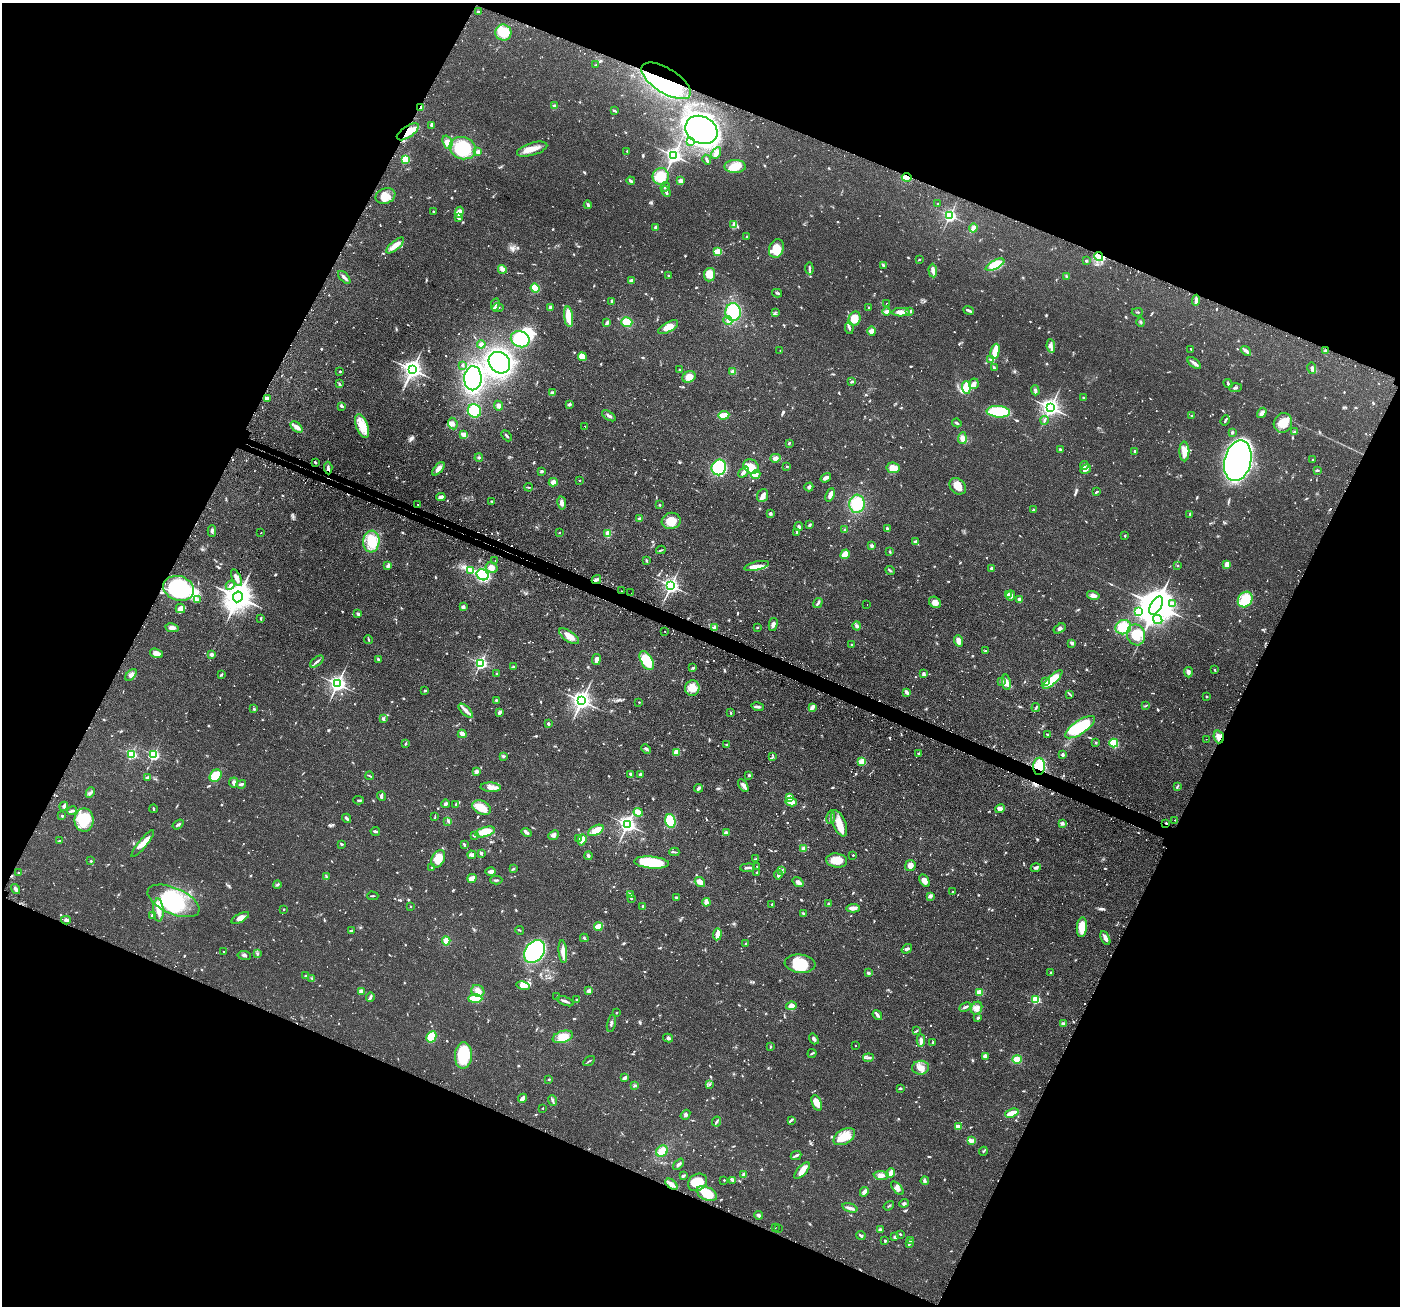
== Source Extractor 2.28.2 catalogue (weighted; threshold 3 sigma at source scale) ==
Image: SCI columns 43-5634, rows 172-5385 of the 5676 x 5691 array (HDU 1 of 3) = the unmasked area's bounding box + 8 px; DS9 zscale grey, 4 x 4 block average (1 PNG px = mean of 4 x 4 image px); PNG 1402 x 1308 px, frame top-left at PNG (2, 3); each listed source drawn as its Kron ellipse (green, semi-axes under 4 px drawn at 4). Shown black and unused: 44% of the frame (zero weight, under 2 of 3 exposures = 4% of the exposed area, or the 3 px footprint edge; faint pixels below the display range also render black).
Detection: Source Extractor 2.28.2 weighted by HDU 2 'WHT'. Background 0.0608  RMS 0.0049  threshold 0.0219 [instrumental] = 3 sigma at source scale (4.5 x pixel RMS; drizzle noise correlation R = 1.50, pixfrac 1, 0.05/0.05 arcsec/px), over >= 5 px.
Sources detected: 1274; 8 too faint to see at this stretch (4 x 4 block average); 7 inside a brighter object's white glare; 59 cosmic-ray / hot-pixel residue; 1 long thin detection or spike segment (spike, bleed or trail) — neither listed nor drawn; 19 coinciding with a brighter row at this scale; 39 inside a brighter listed object's ellipse — not listed separately; of the other 1141, all 500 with FLUX_AUTO >= 2.42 (the completeness limit of this list) listed and drawn (641 fainter detections not listed), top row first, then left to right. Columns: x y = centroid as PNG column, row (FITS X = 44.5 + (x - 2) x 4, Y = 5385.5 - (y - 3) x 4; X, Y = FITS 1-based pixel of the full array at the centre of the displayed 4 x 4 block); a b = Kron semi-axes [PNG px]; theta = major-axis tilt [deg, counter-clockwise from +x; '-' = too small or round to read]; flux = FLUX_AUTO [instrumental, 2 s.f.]
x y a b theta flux
478 12 3 2 - 4
503 33 8 8 - 60
596 65 2 2 - 2.8
666 81 28 12 -32 440
554 106 2 2 - 37
421 108 3 2 - 5.4
614 111 4 2 - 5.5
432 125 4 3 - 6.7
701 130 17 13 -30 920
408 132 12 5 34 43
447 142 7 4 -69 20
690 142 4 2 - 3.3
463 148 13 11 -17 160
532 149 16 6 17 33
627 151 2 2 - 3.1
478 152 3 2 - 11
716 153 6 3 59 24
673 155 3 2 - 1200
406 159 2 2 - 210
707 160 5 2 - 5.4
735 166 10 6 1 40
661 176 8 8 - 68
907 177 5 3 - 34
631 181 4 2 - 9.4
680 181 2 2 - 48
665 187 5 2 - 2.9
666 192 5 2 - 7.5
385 196 10 7 21 38
938 204 2 2 - 6.8
588 205 4 3 - 4.5
433 211 2 2 - 5.6
459 212 5 4 - 27
950 216 2 2 - 630
458 218 4 2 - 4.4
734 225 4 3 - 5.2
655 227 4 3 - 4.5
973 228 4 3 - 12
747 237 2 2 - 4.5
395 245 11 4 40 24
776 248 9 7 70 52
717 251 4 2 - 39
1099 256 5 3 - 12
919 259 3 2 - 2.9
1086 261 3 2 - 5
883 265 3 2 - 4.6
995 265 10 4 28 66
809 268 6 2 -84 4.2
502 269 4 3 - 9.4
933 271 7 3 -86 10
669 275 2 2 - 3.7
710 275 7 5 83 45
344 277 8 2 -46 11
1067 277 3 3 - 5.5
631 280 3 2 - 5.2
535 288 4 3 - 79
777 293 5 2 - 3.4
1196 300 5 2 - 13
612 301 3 2 - 5
886 303 2 2 - 4.1
495 304 6 3 78 7.5
498 308 5 3 - 6
550 308 3 2 - 13
869 308 2 2 - 5.6
968 310 5 2 - 10
887 311 4 3 - 9.7
910 311 4 3 - 4.5
733 312 9 7 89 110
775 312 4 2 - 3.4
901 312 8 4 2 24
1137 312 5 2 - 2.9
569 317 10 4 -83 49
855 319 7 6 - 46
728 320 4 3 - 6.8
607 322 3 2 - 8.6
627 322 5 4 - 50
1141 322 4 2 - 3.6
668 327 11 5 29 27
849 328 6 2 -82 5.5
872 331 4 4 - 16
520 339 9 7 -21 140
481 344 4 3 - 6.4
1051 346 7 2 -82 8.5
1191 349 4 2 - 2.5
780 350 2 2 - 2.8
995 351 8 2 77 110
1246 351 5 3 - 9.2
1326 351 3 2 - 3
582 357 4 3 - 27
991 360 3 2 - 5.6
499 363 11 9 -45 500
1194 363 8 2 -37 11
462 365 2 2 - 4.3
994 368 3 2 - 4.5
1312 368 6 3 -80 8.2
412 370 3 3 - 1800
680 370 3 2 - 3.6
340 371 2 2 - 7.9
733 372 4 4 - 7.3
689 377 7 5 24 29
473 378 12 8 88 420
852 381 3 2 - 3.4
1228 383 5 2 - 5.1
339 384 4 2 - 3.5
974 384 5 4 - 9.8
966 387 6 4 -86 59
1235 388 6 2 4 5.5
1035 390 5 3 - 6
552 393 2 2 - 22
267 398 3 2 - 4
1084 398 2 2 - 4.1
569 404 3 3 - 6.3
342 406 3 2 - 4.9
498 406 5 3 - 11
1050 408 3 3 - 1700
474 411 7 6 - 110
998 412 11 5 -5 180
1262 413 5 3 - 8.5
724 415 5 3 - 44
609 416 8 2 -32 6.8
1192 416 2 2 - 12
1045 420 4 2 - 3.7
1225 421 5 2 - 4.4
957 423 4 2 - 4
1283 423 10 9 - 39
453 424 6 4 -65 11
362 426 12 6 -69 56
585 426 2 2 - 4.5
297 427 7 4 -40 17
1232 432 3 3 - 4.9
1294 432 3 2 - 2.7
464 434 4 2 - 22
507 436 6 2 -48 5.4
962 438 6 3 86 13
789 443 3 2 - 3.3
1060 449 3 2 - 4.9
1135 451 2 2 - 10
1184 451 10 5 -88 29
479 457 4 3 - 4.4
775 458 5 3 - 14
1313 459 2 2 - 7.9
1238 461 20 13 76 1100
315 462 3 2 - 3
1084 465 5 2 - 8.3
719 467 8 7 - 180
751 467 8 6 -38 69
787 467 2 2 - 2.4
328 468 6 2 -85 7.5
893 468 6 5 - 29
438 469 8 3 50 16
1086 469 6 4 29 10
1317 470 3 2 - 4.8
542 471 3 3 - 4.2
744 472 6 3 47 14
756 474 5 4 - 10
826 478 5 3 - 11
580 480 2 2 - 4.5
553 482 4 3 - 15
958 486 9 7 -41 34
529 487 4 2 - 2.6
809 487 4 3 - 7.2
1096 492 3 2 - 3.3
830 495 7 3 66 11
763 496 7 5 69 15
441 497 5 3 - 12
492 501 3 2 - 3.1
562 503 6 4 -81 10
857 504 9 7 86 88
418 505 2 2 - 17
660 505 2 2 - 4.4
1033 510 3 2 - 3.5
770 513 3 3 - 6.4
1190 514 3 3 - 3.9
640 519 3 2 - 8.9
671 521 9 8 - 41
810 525 4 2 - 3.9
799 526 4 2 - 4.3
887 528 3 2 - 6.2
845 530 4 3 - 3.7
212 531 6 3 87 6.8
797 532 3 2 - 3.4
261 533 2 2 - 7.3
559 533 2 2 - 6.3
608 533 4 3 - 33
1125 535 2 2 - 3.3
371 541 11 8 84 61
915 542 2 2 - 34
872 546 2 2 - 28
661 550 5 2 - 2.8
890 552 3 2 - 3
845 554 5 4 - 37
495 561 2 2 - 2.8
646 561 3 2 - 3.1
1227 564 3 3 - 29
388 566 4 3 - 10
757 566 13 4 13 23
1178 566 2 2 - 6.6
492 568 6 5 - 22
991 568 2 2 - 6.2
471 570 3 3 - 14
890 570 5 2 - 3.4
483 575 6 5 - 270
236 578 9 4 -66 18
596 580 5 3 - 6.1
230 585 5 2 - 6.4
671 586 3 2 - 1100
179 588 16 12 -17 330
621 591 2 2 - 3.2
631 593 2 2 - 2.4
1008 594 2 2 - 31
1011 595 5 4 - 14
1093 595 6 3 -15 13
238 597 5 4 - 4900
197 600 3 2 - 3.6
1019 600 4 2 - 17
1245 600 8 6 53 68
935 602 6 5 - 18
818 603 5 2 - 6.2
1172 603 3 2 - 4.2
867 604 2 2 - 3.7
1156 606 10 5 61 12000
463 607 4 3 - 7.2
180 608 5 4 - 10
1138 612 4 4 - 29
358 614 3 3 - 5.8
261 618 2 2 - 3.6
1158 619 5 4 - 12
773 624 7 3 77 11
857 626 4 3 - 6.8
1123 627 8 7 - 58
172 628 7 4 -10 11
714 628 4 3 - 9.2
757 628 2 2 - 3.2
1059 628 6 3 33 8
665 632 2 2 - 4.7
1136 635 10 9 - 53
569 636 11 5 -34 22
368 640 4 2 - 3.3
958 641 6 3 -72 17
1072 643 4 3 - 7.2
852 645 3 2 - 3.7
985 651 2 2 - 4.2
156 653 7 4 -18 24
211 654 2 2 - 37
378 659 3 2 - 4.3
596 659 5 3 - 13
317 661 8 2 38 7.9
647 661 10 5 -60 110
480 663 2 2 - 670
513 667 3 2 - 2.6
693 668 3 2 - 3.7
1214 670 3 2 - 3.1
1188 672 5 3 - 7.7
497 673 3 2 - 3.1
924 674 3 2 - 6.2
131 675 7 4 48 11
221 675 3 2 - 4
1053 680 13 4 44 73
1002 681 3 2 - 3.6
1006 682 8 4 -82 14
1045 682 4 3 - 8.3
337 684 3 3 - 1200
692 688 8 7 - 34
425 691 3 2 - 3.4
906 692 3 2 - 12
1070 694 4 2 - 3.1
1207 696 2 2 - 3
496 700 3 2 - 2.5
581 701 3 3 - 1800
639 702 2 2 - 3.5
1146 706 4 2 - 2.4
758 707 6 2 -12 6.9
812 707 4 2 - 15
1036 708 4 2 - 4
254 709 3 2 - 4.2
466 711 9 3 -44 12
500 712 4 3 - 7.5
731 713 3 2 - 2.7
383 719 3 2 - 6.5
548 724 2 2 - 5.5
1080 727 17 7 34 160
462 734 4 3 - 17
1047 734 4 2 - 2.8
1219 737 6 5 - 17
1206 739 2 2 - 6.1
1096 743 3 2 - 2.5
1114 743 4 3 - 100
405 744 3 2 - 2.7
726 744 2 2 - 9.5
646 749 5 2 - 4.5
676 752 4 3 - 21
131 754 2 2 - 380
918 754 2 2 - 3.2
154 755 2 2 - 400
1063 755 3 2 - 6.9
503 756 4 3 - 4.5
773 757 3 2 - 2.8
862 762 2 2 - 130
1039 766 8 6 87 88
476 772 3 3 - 8.7
630 774 3 2 - 6.3
640 774 2 2 - 6.7
749 775 3 2 - 4
216 776 7 5 51 65
370 776 4 2 - 3.1
147 778 2 2 - 16
233 782 5 4 - 8.4
241 784 5 2 - 6.8
743 786 7 3 -57 11
491 787 10 4 -3 16
1177 787 4 2 - 3.4
698 788 4 2 - 12
90 793 5 2 - 5.8
381 796 4 2 - 4.5
789 797 2 2 - 81
359 800 5 2 - 3.6
791 802 6 4 -13 21
445 804 4 3 - 5.5
456 804 3 2 - 2.9
64 806 4 3 - 7.8
482 807 10 6 -26 45
153 809 4 2 - 3.2
1000 809 5 4 - 11
72 811 5 2 - 4.8
638 812 4 4 - 17
62 816 2 2 - 5.8
435 817 4 2 - 2.5
831 817 7 2 81 8.9
346 818 5 2 - 7.9
84 820 11 9 -90 110
1175 820 2 2 - 2.6
448 821 4 2 - 4.3
670 821 7 5 -75 120
839 823 14 6 -67 37
1062 823 2 2 - 32
1166 823 2 2 - 3.2
178 824 6 2 36 7.3
627 825 3 3 - 1200
596 830 8 4 27 39
375 831 5 2 - 7.3
485 832 10 5 16 62
527 833 5 2 - 8.1
726 833 3 2 - 10
474 835 2 2 - 18
553 835 5 4 - 7.5
579 838 2 2 - 2.9
582 840 5 2 - 30
59 841 3 2 - 4.3
143 844 17 3 50 35
342 844 3 2 - 4.5
464 844 3 2 - 4.1
803 848 4 3 - 8.1
674 852 5 2 - 4.1
481 853 4 2 - 3.5
472 855 4 4 - 5.7
853 855 2 2 - 5
588 856 4 3 - 5.4
438 859 9 6 64 51
755 859 3 2 - 3.3
837 860 10 7 -8 39
91 861 2 2 - 2.9
651 862 18 6 -5 140
757 866 2 2 - 5.9
910 866 6 5 - 15
432 867 2 2 - 4.1
748 868 7 2 4 9.4
1036 868 5 2 - 5.4
513 869 3 2 - 3.6
782 870 3 2 - 2.6
491 872 5 2 - 14
757 872 2 2 - 12
19 873 3 2 - 4.1
778 875 4 3 - 6.6
326 876 3 2 - 3.4
472 878 4 3 - 21
496 880 6 2 1 4
924 881 7 4 -61 15
700 882 5 4 - 17
798 882 6 4 -36 8.9
277 884 4 2 - 3.6
16 889 5 3 - 13
953 892 2 2 - 3.6
630 894 4 3 - 5.7
373 896 6 2 0 3
930 896 3 3 - 5.6
631 898 2 2 - 5.8
676 898 3 2 - 4.2
173 901 28 13 -24 160
706 902 4 3 - 14
772 904 2 2 - 3.3
829 904 2 2 - 7.1
643 906 3 2 - 5
410 907 2 2 - 3.1
853 908 7 3 4 17
284 909 2 2 - 6.7
158 910 11 5 -87 29
803 913 3 2 - 5.5
152 915 3 2 - 5.2
240 918 9 4 29 18
66 920 5 2 - 6.2
598 927 4 2 - 63
1082 927 10 5 85 48
519 930 4 2 - 2.6
351 931 2 2 - 8.6
717 934 6 2 82 46
584 938 4 2 - 4.2
1105 938 7 3 -63 14
446 941 4 3 - 29
746 944 3 2 - 4.7
907 949 6 3 36 6.9
535 951 12 9 53 380
563 951 11 4 -85 19
223 952 2 2 - 7.1
257 954 3 2 - 2.9
244 955 7 2 -7 6
800 964 15 9 -5 92
868 973 3 2 - 5.6
1051 973 3 2 - 4.8
305 976 3 2 - 3.1
312 978 3 2 - 2.5
523 986 7 4 -13 28
361 991 2 2 - 63
478 991 7 5 -29 17
589 991 2 2 - 47
979 992 2 2 - 140
370 997 5 2 - 5
557 997 3 2 - 3.1
475 999 7 4 1 57
577 1000 3 2 - 5.2
1036 1000 2 2 - 230
565 1001 9 2 -23 8
791 1006 5 4 - 19
965 1007 6 2 27 7.6
977 1008 7 5 63 14
616 1013 2 2 - 2.7
877 1015 5 3 - 6.6
978 1018 3 2 - 3
611 1023 8 2 77 5.9
1063 1024 3 2 - 12
917 1031 3 2 - 2.6
431 1037 6 5 - 78
563 1037 10 6 15 43
668 1038 5 3 - 6.8
814 1039 6 3 -54 6.7
921 1041 6 3 87 12
933 1042 2 2 - 3.9
855 1046 2 2 - 2.6
770 1047 3 2 - 2.6
812 1053 4 2 - 4.3
463 1055 13 8 87 130
985 1056 4 3 - 8.7
868 1058 5 2 - 5.7
1017 1059 4 4 - 29
589 1061 6 2 32 3.5
920 1068 8 7 - 22
625 1078 4 2 - 14
549 1079 3 2 - 2.8
710 1084 3 2 - 3.8
635 1085 4 2 - 4.4
900 1088 3 2 - 4.7
522 1098 5 3 - 9.8
552 1101 5 2 - 6.8
817 1103 8 4 -68 28
543 1108 2 2 - 3.8
1012 1113 7 2 20 56
685 1115 5 3 - 5.5
791 1120 4 2 - 3.3
716 1122 5 2 - 4.3
958 1127 4 2 - 23
844 1137 12 7 30 58
971 1141 4 3 - 5.9
662 1151 6 5 - 28
983 1151 4 2 - 3.2
796 1155 5 2 - 7.2
679 1164 6 2 47 7.4
802 1171 10 4 48 22
890 1173 5 2 - 30
684 1175 3 2 - 3.7
744 1175 3 2 - 8.2
881 1176 7 4 -5 12
724 1180 2 2 - 2.6
733 1181 3 2 - 3
925 1181 4 3 - 5.3
697 1182 10 8 34 73
671 1184 7 3 -40 12
897 1188 8 3 -50 13
864 1192 5 4 - 8.8
707 1194 11 6 -27 79
904 1203 5 3 - 4.6
889 1206 5 2 - 3.2
850 1208 8 3 -17 11
759 1215 4 3 - 6.6
775 1228 2 2 - 2.8
778 1229 2 2 - 3.1
880 1230 3 2 - 2.9
900 1234 3 2 - 2.8
861 1235 5 2 - 6.5
895 1237 3 3 - 7.5
885 1241 2 2 - 5.3
910 1241 4 3 - 4.6
909 1244 3 2 - 7.4
Overlapping masked pixels (flux is a lower limit): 9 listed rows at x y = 666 81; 421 108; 408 132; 907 177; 328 468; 621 591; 1219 737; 1039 766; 1166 823
Diffuse or blended objects may show on this block-average render without a row.